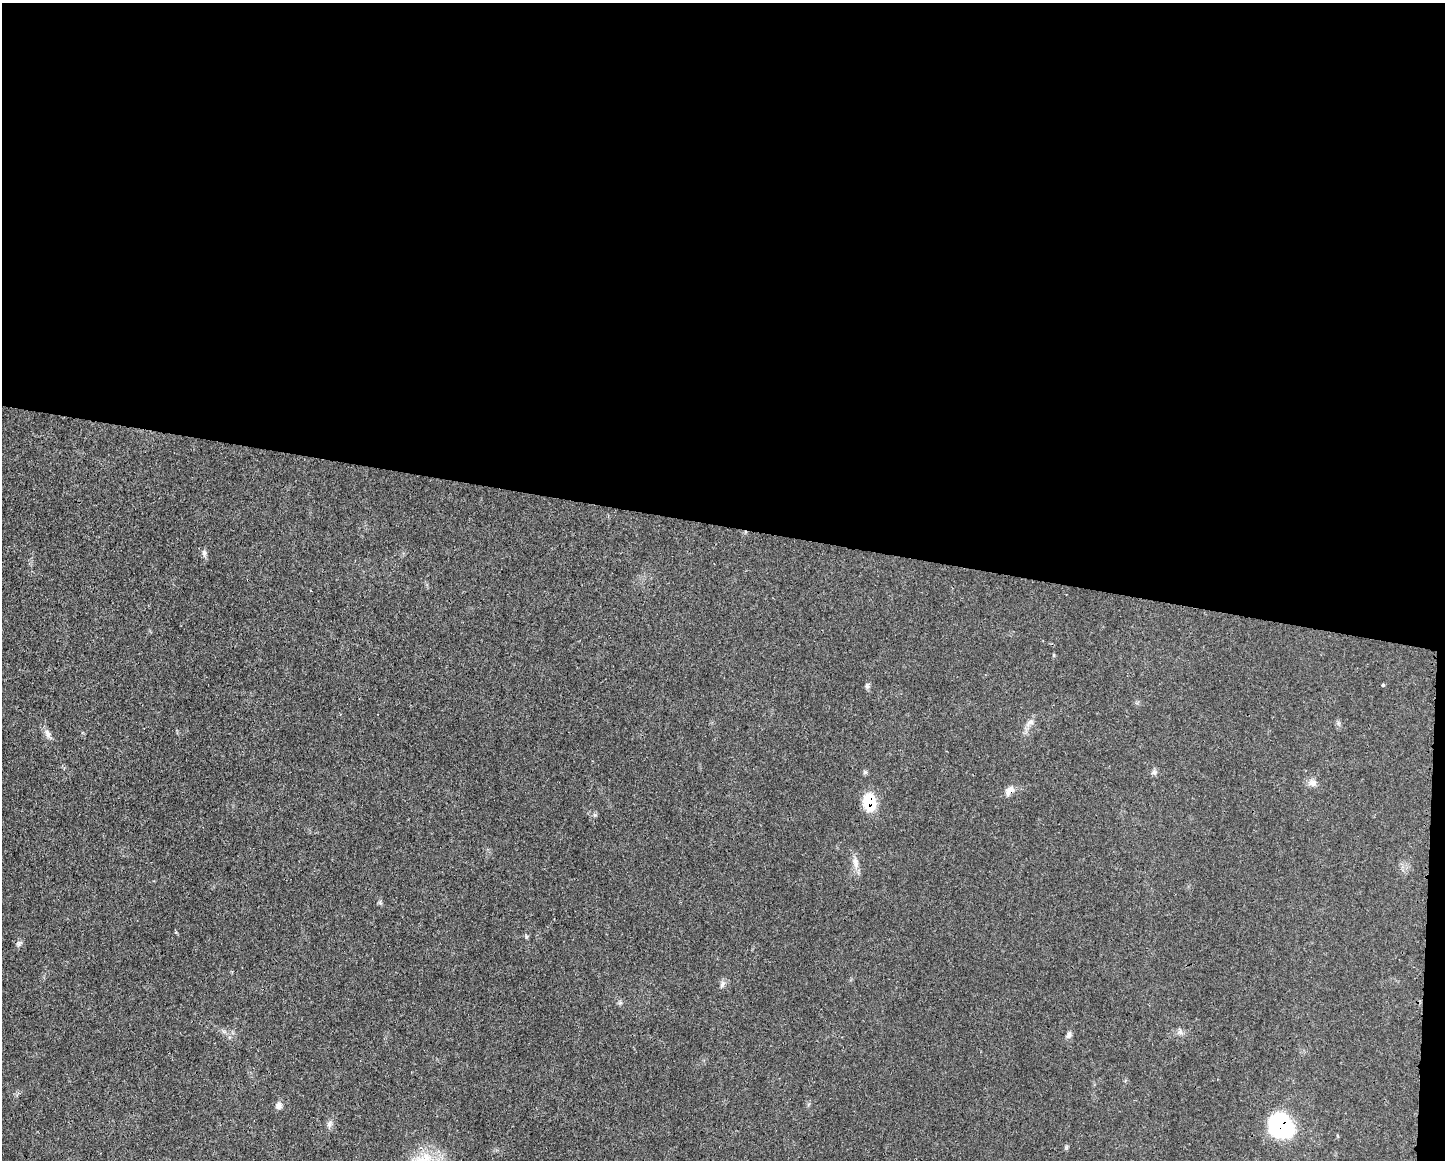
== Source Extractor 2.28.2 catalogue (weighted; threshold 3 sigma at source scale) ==
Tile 3 of 3 x 4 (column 3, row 1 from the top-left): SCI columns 3000-4442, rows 3480-4637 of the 4674 x 4642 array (HDU 1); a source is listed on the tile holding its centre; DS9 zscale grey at full resolution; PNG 1447 x 1162 px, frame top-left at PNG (2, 3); no overlay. Shown black and unused: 46% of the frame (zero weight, under 3 of 4 exposures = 1% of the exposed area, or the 3 px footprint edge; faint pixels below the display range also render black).
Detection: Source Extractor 2.28.2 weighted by HDU 2 'WHT'; one run over the whole footprint, this tile lists its part. Background 0.021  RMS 0.0023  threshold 0.0102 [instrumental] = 3 sigma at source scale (4.5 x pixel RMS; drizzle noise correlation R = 1.50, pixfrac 1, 0.05/0.05 arcsec/px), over >= 5 px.
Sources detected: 23; all 23 listed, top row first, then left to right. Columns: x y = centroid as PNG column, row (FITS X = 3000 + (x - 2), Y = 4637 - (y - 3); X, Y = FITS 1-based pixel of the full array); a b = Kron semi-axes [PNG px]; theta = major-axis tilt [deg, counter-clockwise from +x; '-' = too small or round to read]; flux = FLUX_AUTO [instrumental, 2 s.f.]
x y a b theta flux
204 553 10 6 -89 0.73
1383 685 3 3 - 0.66
867 686 9 6 81 0.51
1030 723 15 6 35 1.2
1338 723 7 4 -72 0.44
47 734 13 8 -64 1.2
865 772 6 5 - 0.41
1154 772 8 6 -75 0.62
1313 783 12 9 4 1.3
1009 791 14 9 44 1.7
869 802 16 12 -84 8.6
855 863 20 8 -82 1.9
526 937 7 4 90 0.3
19 944 8 7 - 0.6
722 984 11 6 64 0.76
620 1003 7 4 0 0.39
1180 1032 8 7 - 0.81
1069 1035 10 6 64 0.78
279 1105 9 8 - 1
329 1124 10 6 76 0.76
1281 1126 23 18 -43 27
1066 1147 6 5 - 0.35
426 1158 17 14 80 4.7
Overlapping masked pixels (flux is a lower limit): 3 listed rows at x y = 1009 791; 869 802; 1281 1126
Isophote crosses this tile's border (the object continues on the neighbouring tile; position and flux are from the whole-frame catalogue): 1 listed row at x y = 426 1158